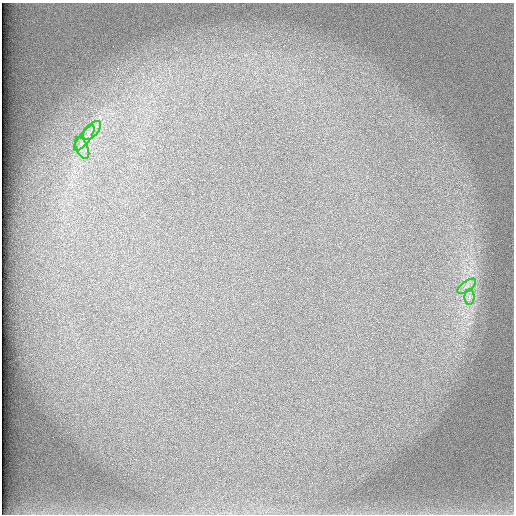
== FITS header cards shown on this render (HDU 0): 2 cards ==
NAXIS1  =                  512 /
NAXIS2  =                  512 /

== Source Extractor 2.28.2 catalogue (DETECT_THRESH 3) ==
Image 512 x 512 px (HDU 0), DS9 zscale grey, 1 PNG px = 1 image px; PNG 516 x 516 px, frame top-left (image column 1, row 512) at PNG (2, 3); each listed source drawn as its Kron ellipse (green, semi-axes under 4 px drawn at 4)
Background 99.5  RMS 3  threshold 9.09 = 3 sigma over >= 5 px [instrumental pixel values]
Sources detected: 5; all 5 listed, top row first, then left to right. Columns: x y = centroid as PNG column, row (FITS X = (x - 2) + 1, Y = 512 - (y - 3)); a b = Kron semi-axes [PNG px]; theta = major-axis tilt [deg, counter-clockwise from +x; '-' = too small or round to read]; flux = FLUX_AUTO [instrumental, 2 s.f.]
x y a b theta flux
92 130 12 6 47 1300
84 138 15 5 54 1500
82 148 11 6 -66 1100
467 286 10 5 35 1100
469 297 8 5 90 880